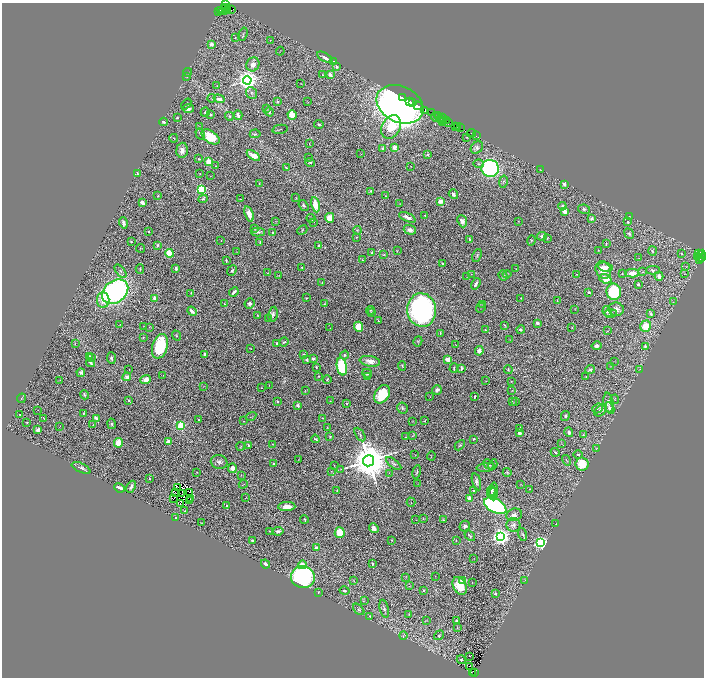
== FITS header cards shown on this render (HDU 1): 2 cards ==
NAXIS1  =                 1404
NAXIS2  =                 1351

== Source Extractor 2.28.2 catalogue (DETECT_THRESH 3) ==
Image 1404 x 1351 px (HDU 1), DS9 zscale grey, zoomed out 1/2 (1 PNG px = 2 x 2 image px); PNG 706 x 680 px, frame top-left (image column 1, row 1350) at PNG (2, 3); each listed source drawn as its Kron ellipse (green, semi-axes under 4 px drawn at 4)
Background 2.59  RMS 0.041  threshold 0.124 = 3 sigma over >= 5 px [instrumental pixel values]
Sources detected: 499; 58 cannot appear on this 1/2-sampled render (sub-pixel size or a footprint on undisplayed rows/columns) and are neither listed nor drawn; the other 441 listed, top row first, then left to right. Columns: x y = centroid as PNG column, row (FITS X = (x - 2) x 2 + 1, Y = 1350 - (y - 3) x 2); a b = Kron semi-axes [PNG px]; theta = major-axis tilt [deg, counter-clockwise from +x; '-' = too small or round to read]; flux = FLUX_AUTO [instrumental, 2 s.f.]
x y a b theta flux
225 5 2 2 - 96
226 8 2 2 - 150
224 10 5 2 - 590
227 10 4 3 - 500
231 10 3 1 - 270
219 11 3 2 - 450
221 11 4 2 - 430
243 34 7 2 73 8.5
235 38 2 1 - 3.2
270 40 2 2 - 4
211 44 2 2 - 100
280 51 4 1 - 3.3
325 57 8 4 -30 32
334 62 3 2 - 7.1
253 64 7 6 - 45
337 67 3 2 - 8.8
188 72 4 2 - 3.5
322 75 3 3 - 5.3
330 75 4 3 - 52
187 77 3 2 - 6.9
247 80 4 4 - 7000
301 83 3 2 - 2.2
217 86 3 2 - 3.1
252 93 6 5 - 19
402 97 2 1 - 180
212 98 4 3 - 7.2
219 99 5 4 - 42
278 101 4 2 - 6.3
410 101 3 1 - 240
308 102 2 2 - 3.1
413 102 2 1 - 140
186 104 6 3 50 13
400 104 24 18 -26 6000
418 106 4 3 - 410
188 109 6 4 5 39
266 109 4 3 - 7.5
425 110 3 2 - 420
205 112 5 3 - 16
269 112 5 3 - 17
432 113 3 2 - 190
210 114 3 3 - 12
238 115 5 2 - 33
292 115 5 4 - 140
229 116 4 4 - 10
437 116 2 2 - 110
435 117 4 2 - 650
439 117 2 1 - 320
177 118 2 2 - 9
442 118 4 1 - 500
441 119 4 2 - 360
442 121 4 2 - 560
446 121 4 2 - 150
164 122 4 2 - 24
448 122 3 3 - 500
319 124 4 3 - 13
199 126 2 1 - 2
456 126 3 1 - 140
458 126 3 2 - 200
391 127 12 9 62 420
461 128 3 1 - 230
280 129 8 1 11 4.9
471 133 4 2 - 230
200 134 6 3 -59 14
255 134 5 3 - 10
476 136 2 1 - 180
211 137 10 6 -34 210
467 137 3 2 - 4.7
174 138 4 2 - 5.5
309 144 2 1 - 3.8
477 147 7 5 44 25
383 148 3 3 - 17
394 148 4 3 - 51
182 150 7 5 85 50
361 154 2 1 - 2.5
428 154 3 3 - 8.6
253 156 7 4 -34 63
309 158 2 2 - 3.3
199 159 3 2 - 6.4
209 161 3 3 - 280
310 162 5 3 - 12
479 164 5 3 - 10
215 166 2 1 - 3.2
411 166 2 1 - 4.1
286 168 3 3 - 8.2
490 168 9 8 - 2200
540 170 3 2 - 3.1
137 174 4 3 - 9.6
200 174 3 2 - 4.9
211 176 2 1 - 2.4
503 182 6 3 80 11
259 183 2 1 - 4.1
564 184 3 2 - 25
201 189 3 3 - 1000
371 191 3 2 - 7.3
453 194 5 3 - 23
158 196 3 3 - 7.7
386 196 4 3 - 6.4
296 198 3 2 - 3.6
203 199 5 3 - 12
240 199 2 1 - 2.7
440 201 4 3 - 61
142 203 4 3 - 41
400 203 3 2 - 2
304 205 6 3 -55 15
315 205 8 4 -78 120
562 206 4 3 - 22
584 209 6 4 -8 19
564 211 3 3 - 65
249 214 8 4 -71 80
425 215 2 2 - 12
629 216 3 2 - 4.1
407 217 9 3 -24 38
311 218 4 3 - 9.4
330 218 5 4 - 77
592 218 4 3 - 17
276 221 3 2 - 3.3
462 221 6 4 -67 37
518 221 2 1 - 3.1
314 222 2 1 - 2.4
628 222 3 3 - 17
123 223 5 3 - 24
255 229 3 2 - 4.4
302 230 5 2 - 6.5
357 230 4 3 - 6.5
410 230 6 4 -18 46
148 232 2 2 - 7
258 232 7 3 -1 15
273 233 3 2 - 15
629 234 5 3 - 15
542 236 5 4 - 29
356 237 3 3 - 5.6
547 238 3 2 - 4.6
470 239 3 2 - 14
531 240 5 3 - 8.6
131 241 2 2 - 5.5
221 241 2 2 - 2.3
260 242 4 2 - 9.1
606 244 3 2 - 6.6
158 245 3 3 - 9.8
319 246 2 2 - 49
140 248 4 2 - 3.7
598 250 3 2 - 3.5
237 251 4 1 - 3.8
397 251 2 2 - 4.3
652 251 5 3 - 9.4
169 253 4 3 - 210
372 253 3 2 - 8.7
384 254 4 3 - 6.8
681 254 2 1 - 25
698 254 2 1 - 120
701 254 5 3 - 610
477 255 7 3 68 13
698 256 3 2 - 390
639 258 2 1 - 7
701 258 2 1 - 170
699 259 3 2 - 470
362 260 2 2 - 7.1
226 261 3 2 - 13
442 263 2 1 - 7
302 267 3 2 - 7.4
605 267 7 4 -8 40
686 267 3 2 - 3.2
140 269 5 2 - 5.3
176 269 3 2 - 32
516 269 2 1 - 2.3
232 270 6 4 51 14
603 270 9 7 -61 110
653 270 7 3 -1 14
120 271 8 3 -51 15
642 272 3 2 - 3.2
268 273 4 2 - 4.4
622 273 2 2 - 4.3
632 273 7 4 1 77
471 274 2 2 - 3.2
507 274 4 2 - 7.9
577 274 2 2 - 2.8
684 274 2 2 - 7.2
279 276 3 3 - 4.2
467 276 3 2 - 3.6
503 276 5 3 - 15
659 276 5 3 - 47
605 279 6 4 -23 120
322 283 3 2 - 3.6
476 284 6 2 58 27
638 284 2 2 - 15
115 292 14 10 38 2400
234 292 5 2 - 26
589 292 3 2 - 9.1
614 292 8 7 - 500
191 293 3 2 - 3.5
155 298 2 2 - 140
306 298 3 3 - 5.5
521 298 2 2 - 5.4
103 300 8 6 -89 76
557 301 2 1 - 4.3
673 302 3 2 - 3.7
250 303 5 5 - 20
225 304 3 2 - 5.6
324 304 4 3 - 8.7
482 305 4 3 - 7.8
481 308 5 1 - 5.1
575 309 2 2 - 2.5
616 309 7 7 - 46
370 310 4 3 - 7.7
422 310 17 14 -86 2000
192 311 5 2 - 45
372 312 3 2 - 4.2
607 312 5 3 - 22
610 313 6 4 0 18
273 314 7 4 79 29
651 314 4 3 - 15
257 315 3 2 - 4.3
269 318 4 3 - 7.9
378 321 3 1 - 5.9
537 323 4 3 - 22
119 325 3 1 - 3.7
505 325 3 2 - 8.6
646 326 6 5 - 150
144 327 3 2 - 5.2
149 327 2 1 - 2.3
359 327 5 4 - 160
330 328 2 2 - 2.2
572 328 3 2 - 5.1
486 330 3 3 - 5.3
521 330 4 3 - 15
607 331 2 1 - 2.3
440 333 4 2 - 6.3
176 335 5 3 - 8
143 337 2 1 - 3.6
509 339 2 2 - 2.4
418 341 5 3 - 8.6
284 342 5 2 - 12
75 344 2 2 - 2.7
276 344 3 2 - 9.9
456 345 2 1 - 2.4
160 346 12 7 74 410
597 346 5 3 - 34
645 346 3 3 - 13
251 349 2 1 - 2.5
479 351 5 4 - 42
205 354 3 3 - 28
303 354 3 3 - 9.2
344 355 4 4 - 20
89 356 3 3 - 9.4
92 357 3 3 - 7
111 358 6 3 -85 11
313 359 4 3 - 20
448 359 3 3 - 67
307 360 3 2 - 18
370 361 10 5 -10 62
615 361 3 2 - 2.3
90 363 4 2 - 20
342 366 9 5 -81 500
402 366 5 3 - 6.6
610 366 3 2 - 4.8
316 367 3 2 - 6
454 368 4 2 - 9.8
462 368 4 2 - 11
129 369 2 1 - 1.9
640 369 3 2 - 2.7
508 370 4 3 - 10
590 370 5 4 - 16
81 373 4 3 - 20
367 373 5 3 - 21
163 375 2 1 - 3.4
319 376 2 2 - 5.8
368 376 3 2 - 5.5
127 377 4 4 - 31
586 377 2 1 - 5.6
146 379 5 4 - 71
327 379 4 2 - 8.8
60 380 2 1 - 2.7
486 381 2 1 - 2
511 382 3 2 - 3.7
269 385 3 2 - 3.5
203 386 2 1 - 2
261 388 2 2 - 3
437 390 5 4 - 27
305 391 3 2 - 4.3
512 391 3 2 - 3.5
382 394 10 7 57 240
84 395 5 3 - 11
430 397 2 2 - 2.3
474 397 4 2 - 11
21 398 5 2 - 5.8
615 399 4 4 - 10
129 400 3 2 - 10
330 401 2 1 - 4.7
512 401 3 3 - 6.7
278 402 2 2 - 11
515 402 4 3 - 8.7
608 402 10 5 -81 28
347 403 2 2 - 6.9
298 405 3 3 - 17
402 408 5 5 - 17
597 408 6 3 40 8.8
609 408 6 4 -61 30
37 410 2 1 - 26
601 410 7 5 46 28
84 413 4 2 - 8.8
20 415 3 2 - 8
565 416 5 4 - 18
251 417 5 1 - 4
97 418 4 2 - 44
323 418 2 2 - 3.1
44 419 2 2 - 3.3
198 420 2 2 - 8.6
244 421 2 2 - 3.2
413 421 3 2 - 2.8
425 421 3 2 - 4.1
27 423 2 2 - 4.8
112 424 5 4 - 13
93 425 4 2 - 4.5
59 426 3 1 - 2.5
181 426 3 3 - 530
327 427 3 2 - 3.6
520 428 4 2 - 6.6
38 430 4 3 - 33
569 432 5 4 - 23
519 433 3 3 - 32
360 435 7 3 -59 11
583 435 3 3 - 5.5
330 436 2 2 - 7.1
412 436 3 2 - 4.3
406 437 2 2 - 4.1
315 439 4 2 - 11
474 439 3 3 - 13
168 442 2 2 - 180
118 443 5 4 - 130
272 444 3 2 - 4.1
562 444 3 2 - 2.8
249 445 2 2 - 45
460 445 6 2 47 8
241 446 4 2 - 4.7
596 448 4 3 - 6.4
555 452 4 2 - 8.5
415 455 3 1 - 2.4
578 455 5 2 - 7.7
431 456 4 2 - 3.8
298 460 2 1 - 2
567 460 5 1 - 6.1
368 461 5 5 - 38000
219 462 8 7 - 32
274 464 4 3 - 12
394 464 9 4 -37 19
489 464 6 3 -42 12
582 464 6 6 - 180
334 465 2 1 - 3
493 465 5 4 - 10
486 467 9 3 5 22
81 468 10 4 -25 28
232 468 4 4 - 55
341 469 3 2 - 3.4
331 471 3 2 - 2.7
197 472 2 2 - 3.5
417 472 7 2 77 11
507 472 4 2 - 6.2
389 473 2 1 - 8
241 475 2 2 - 2.8
150 479 3 2 - 4.5
476 482 9 4 -75 26
243 484 4 2 - 4.6
418 484 3 2 - 2.4
521 484 3 1 - 2
131 487 6 3 66 22
120 488 6 3 -23 60
177 488 2 1 - 2.7
529 489 2 2 - 2.9
337 491 3 2 - 6.1
474 491 3 3 - 17
491 491 5 3 - 12
494 491 9 4 87 25
190 492 2 1 - 1.6
176 493 2 1 - 3.6
182 493 3 1 - 4.3
492 493 6 4 55 20
190 498 2 1 - 3.8
246 498 4 1 - 2.5
173 499 3 1 - 0.37
470 499 4 3 - 130
190 501 2 1 - 3.4
411 502 5 1 - 4.2
180 503 2 1 - 2
226 505 2 2 - 11
495 506 12 6 -28 1300
287 507 8 4 1 66
185 511 3 3 - 5.3
514 515 8 6 16 33
176 518 3 3 - 13
304 519 4 2 - 5.9
423 519 3 3 - 4.5
416 520 2 1 - 2.4
443 520 3 2 - 6.6
201 523 2 2 - 3
556 524 2 1 - 1.9
513 525 7 7 - 31
465 526 5 5 - 23
374 528 5 4 - 37
269 531 2 2 - 3.5
278 531 5 3 - 20
340 533 5 5 - 170
523 534 6 4 -74 15
470 536 6 3 -38 11
501 537 4 4 - 5200
252 540 2 2 - 8.2
392 540 3 2 - 4.7
456 540 2 2 - 2.5
540 543 4 3 - 2400
316 548 2 2 - 66
474 558 2 1 - 1.7
265 564 5 3 - 27
372 564 3 2 - 12
302 565 4 4 - 82
435 576 2 1 - 2
303 577 12 11 - 1400
406 577 3 2 - 2.9
525 580 3 2 - 2.7
354 581 3 2 - 4.2
463 581 2 2 - 210
472 582 2 1 - 4.9
410 586 3 2 - 3.4
460 586 9 6 -64 170
423 590 2 2 - 14
345 591 5 3 - 15
318 592 4 2 - 6.4
495 594 3 2 - 13
364 601 3 2 - 2.8
359 609 7 4 -45 15
384 609 9 4 -76 23
409 614 4 3 - 4.9
370 616 3 2 - 5
456 620 3 2 - 12
426 621 3 2 - 3.7
457 628 3 2 - 3.8
439 635 5 3 - 10
403 636 4 3 - 7.3
470 656 2 1 - 53
461 660 4 4 - 14
470 666 2 1 - 15
472 672 3 2 - 390
474 672 2 1 - 160
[58 sub-pixel or undisplayed-footprint detections neither listed nor drawn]